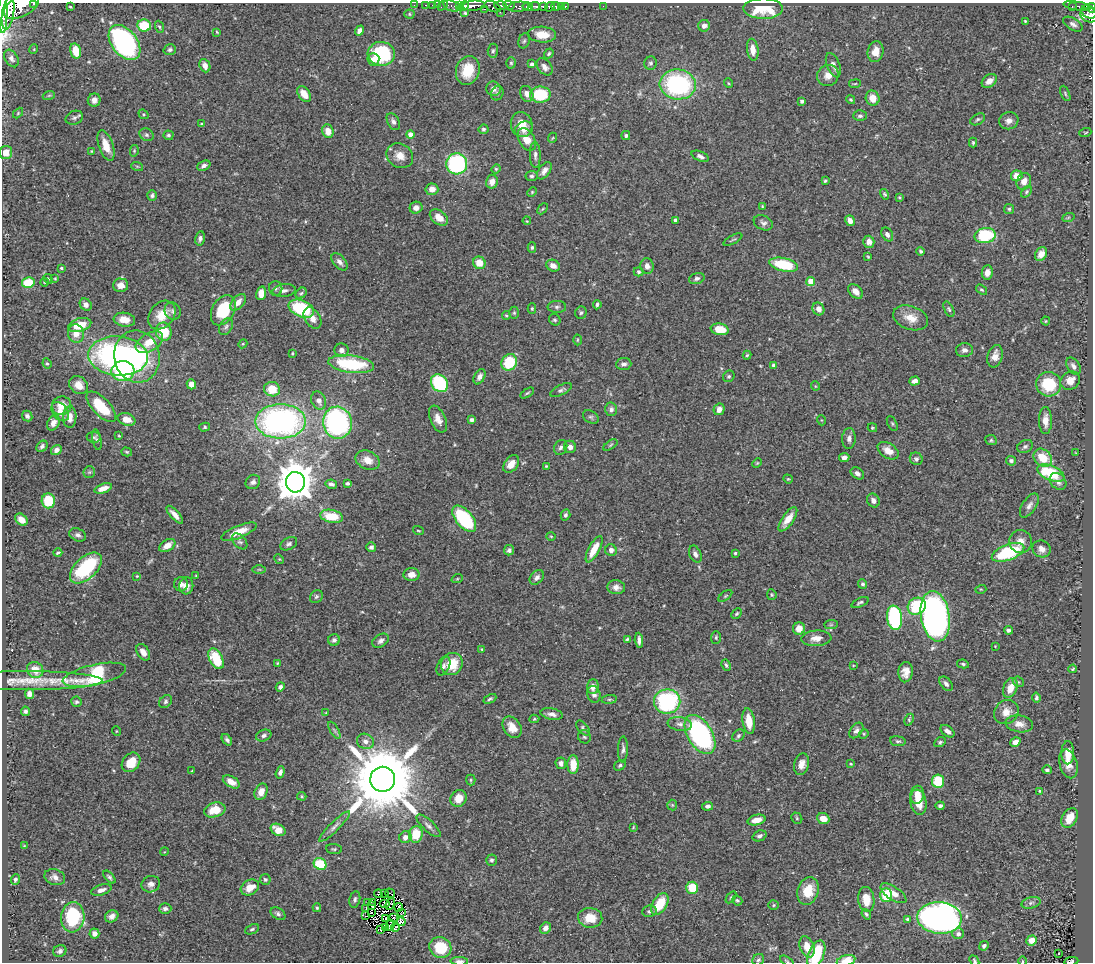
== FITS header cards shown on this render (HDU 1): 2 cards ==
NAXIS1  =                 1091
NAXIS2  =                  960

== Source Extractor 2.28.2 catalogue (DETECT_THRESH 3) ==
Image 1091 x 960 px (HDU 1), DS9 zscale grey, 1 PNG px = 1 image px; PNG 1095 x 964 px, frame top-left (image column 1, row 960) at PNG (2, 3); each listed source drawn as its Kron ellipse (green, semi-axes under 4 px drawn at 4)
Background 0.438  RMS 0.021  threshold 0.0619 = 3 sigma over >= 5 px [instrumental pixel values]
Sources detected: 488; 4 with non-positive FLUX_AUTO (blend fragments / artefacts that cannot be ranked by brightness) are neither listed nor drawn; the other 484 listed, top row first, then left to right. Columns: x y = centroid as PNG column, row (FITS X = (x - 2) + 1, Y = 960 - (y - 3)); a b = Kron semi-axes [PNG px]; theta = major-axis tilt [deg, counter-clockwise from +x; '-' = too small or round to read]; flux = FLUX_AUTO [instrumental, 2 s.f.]
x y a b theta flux
33 4 3 2 - 37
414 5 2 2 - 3
425 5 3 2 - 4.9
432 5 2 2 - 3.9
438 5 3 2 - 5.1
443 5 6 2 47 6.4
459 5 4 3 - 90
501 5 6 3 -2 150
509 5 6 3 -14 79
21 6 19 10 28 960
452 6 9 5 -18 26
463 6 5 4 - 260
474 6 11 5 5 290
535 6 5 3 - 79
543 6 4 3 - 110
556 6 4 3 - 84
561 6 4 2 - 13
565 6 3 3 - 17
603 6 2 2 - 3.3
1077 6 14 4 -9 30
70 7 3 2 - 1.5
493 7 9 5 -24 69
519 7 11 5 7 110
528 7 5 3 - 160
550 7 5 3 - 84
1072 7 3 2 - 8.6
1092 8 5 3 - 50
484 9 4 2 - 34
763 9 20 10 -1 60
3 12 21 4 90 800
500 12 2 2 - 9.2
1089 12 8 6 -31 160
8 13 16 6 81 880
465 13 4 3 - 2.1
409 14 5 4 - 1.8
1089 15 9 7 -17 180
1025 21 3 3 - 1.3
1073 24 11 6 -31 5
144 26 7 6 - 47
704 26 6 5 - 8.1
159 27 6 4 -69 2
359 31 5 4 - 6.9
217 32 3 3 - 1.3
542 35 14 8 -4 22
524 41 8 5 72 2.9
124 42 20 13 -52 280
34 49 5 3 - 1.3
170 50 6 5 - 3.3
753 50 11 5 -82 14
76 51 8 5 -76 28
493 51 7 5 85 2.9
875 52 10 8 77 14
381 54 13 12 - 98
549 54 5 3 - 2.1
11 58 9 6 -59 5.2
373 59 6 6 - 8.2
511 63 5 5 - 2.3
651 63 6 6 - 3.1
532 64 4 4 - 4.3
833 65 13 6 -70 6.5
205 66 7 5 -67 9.2
545 67 10 6 -50 6.6
468 70 14 11 72 37
828 75 11 10 - 12
989 81 8 6 39 10
728 83 5 3 - 1.3
678 84 18 15 -5 190
855 84 6 3 9 1.4
493 89 7 7 - 7.8
497 93 7 6 - 3
1065 93 8 4 -65 2.5
304 94 9 5 -53 15
527 94 8 6 -67 8.7
49 95 6 4 19 1.8
540 95 10 8 0 61
873 98 7 6 - 18
94 100 6 6 - 7.2
851 100 4 4 - 2.2
802 101 4 3 - 4
18 113 6 4 46 1.7
143 114 5 4 - 1.8
860 116 7 5 1 3.8
74 118 9 6 23 4.1
978 119 8 5 29 2.7
1009 121 10 8 17 7.6
393 122 9 5 -62 4.6
202 124 4 3 - 3.4
522 125 12 10 -78 18
483 129 5 5 - 2.7
524 129 9 7 26 10
328 131 7 5 -70 17
1085 133 6 4 19 1.8
147 135 7 6 - 3.5
168 135 5 5 - 2.4
410 135 4 4 - 14
626 136 4 4 - 2.5
552 138 5 3 - 1.1
527 139 12 8 -60 19
973 143 5 4 - 2
106 146 16 7 -71 20
92 151 3 3 - 1.2
134 151 6 4 79 1.7
6 152 6 6 - 15
535 155 13 5 -88 5.3
400 156 14 11 -34 16
700 156 9 4 -22 4.7
457 164 10 10 - 180
137 166 6 3 -19 1.6
204 166 7 4 22 4.7
496 169 4 4 - 1.6
544 171 10 5 54 7.8
532 176 6 5 - 3
1017 176 6 5 - 16
825 181 3 3 - 2.2
1024 181 8 7 - 11
492 182 7 6 - 9.5
432 189 6 5 - 12
532 192 5 4 - 1.7
1026 192 6 4 51 2.1
885 194 5 4 - 1.9
152 195 5 4 - 3.3
899 197 4 3 - 1.7
762 206 4 3 - 1.4
416 208 6 6 - 7.1
543 209 6 4 46 1.8
1009 209 5 5 - 2.3
439 217 10 7 -36 14
1068 218 6 4 20 1.9
676 220 3 3 - 4
527 221 4 3 - 1
850 221 5 4 - 7.3
763 223 10 7 -25 4.9
887 234 7 5 -59 5.7
985 235 10 7 9 90
200 238 7 5 78 4.1
733 240 10 2 28 1.9
869 242 6 5 - 8.4
532 247 5 4 - 2.2
921 251 4 3 - 2.4
1041 254 7 5 59 9
868 257 4 3 - 1.3
339 262 10 6 -49 6.4
479 263 6 6 - 21
784 265 14 6 -12 70
553 266 7 5 -26 8.9
647 266 8 6 -79 8.2
61 268 4 3 - 1.5
638 272 5 4 - 2.6
987 272 7 5 85 9
697 278 8 5 18 3.8
48 279 5 4 - 1.4
55 279 3 2 - 1
811 281 4 4 - 25
44 282 4 2 - 0.98
28 283 6 5 - 43
121 285 7 7 - 11
276 288 7 6 - 3.4
284 290 11 6 8 6.2
981 290 6 4 -35 1.8
856 291 8 6 -42 8
261 293 7 5 79 15
301 293 6 5 - 2.5
238 302 10 6 50 12
86 305 6 5 - 6.6
597 305 5 3 - 2.6
557 307 9 6 1 3.6
532 308 5 4 - 1.7
301 309 13 8 -23 100
818 309 6 5 - 10
949 309 8 4 -64 2.7
223 310 16 11 60 58
173 311 9 8 - 4.7
514 313 6 5 - 2
581 313 6 5 - 3
162 315 16 12 49 25
506 316 4 3 - 1.8
312 318 11 7 -57 11
911 318 18 11 -19 20
124 320 11 7 -9 15
555 320 6 5 - 2.5
1046 321 4 4 - 1.4
80 325 12 6 16 29
226 327 9 6 57 4.4
720 329 9 6 -10 27
164 332 9 8 - 42
76 334 9 8 - 13
577 340 5 3 - 1.5
149 342 15 9 31 22
243 344 4 4 - 1.3
341 350 7 6 - 6.9
964 350 8 7 - 5.6
292 353 3 2 - 1.2
747 355 4 4 - 1.7
118 356 30 19 -4 350
137 356 26 22 -78 140
995 356 11 7 74 12
509 362 8 7 - 54
47 363 5 4 - 2
351 364 23 8 -7 88
624 364 8 6 6 4.5
774 365 4 4 - 3.2
1073 366 9 6 -57 6
123 371 11 10 - 90
729 376 6 5 - 2.7
479 377 8 5 62 6.2
915 381 5 4 - 5.6
1070 381 10 8 37 12
439 383 9 8 - 110
191 384 5 4 - 11
1049 384 12 12 - 59
78 385 10 8 -41 13
815 386 5 3 - 1.1
272 389 8 7 - 27
561 390 12 5 27 3.6
527 393 8 3 32 2
319 401 9 7 -65 7.4
62 406 10 9 - 17
101 407 19 8 -46 41
611 409 7 6 - 4.6
719 409 6 5 - 8.5
60 412 11 7 -52 11
27 416 5 5 - 4.4
70 417 10 7 89 11
591 417 8 6 -32 3.1
127 419 9 6 -16 14
438 419 14 7 -66 12
471 420 4 4 - 4.5
821 420 5 3 - 1.2
1045 420 13 6 -89 13
281 421 25 17 0 400
53 423 8 5 62 8.6
337 423 16 14 -78 240
892 423 8 4 -63 2.2
205 427 5 4 - 2
872 428 5 4 - 1.8
119 436 3 2 - 1.1
94 437 7 5 -7 2.4
849 438 10 6 86 6.6
97 440 11 4 -78 2.7
991 440 6 5 - 2.1
610 445 8 3 34 1.8
42 446 6 5 - 3.1
1025 446 8 6 25 3.8
561 447 8 6 60 4.2
570 447 6 6 - 7.3
56 450 5 4 - 5.6
888 451 12 7 -33 14
127 452 5 4 - 1.9
1076 453 4 2 - 1
844 458 5 4 - 5.2
1043 458 10 8 -41 31
916 459 7 6 - 3.7
368 460 12 9 -24 15
1011 461 5 4 - 3.8
757 463 5 4 - 1.5
511 464 10 6 52 13
546 466 4 4 - 1.6
89 472 6 6 - 2.5
857 473 7 5 -36 5.3
1051 473 14 7 -23 75
788 479 5 3 - 1.4
1058 481 9 7 -48 6
253 482 8 6 43 5
295 482 10 9 - 3800
347 483 4 3 - 2.6
331 484 6 4 -12 4.3
103 488 9 4 19 12
48 501 7 6 - 47
873 501 7 6 - 6.5
1029 505 14 7 57 6.7
175 515 11 4 -48 9.3
565 515 5 4 - 3.5
332 516 11 6 -12 37
464 519 16 8 -50 120
788 519 14 5 56 17
21 520 7 5 -42 9.7
418 531 5 3 - 1.6
239 532 19 6 22 20
78 535 9 6 -23 4.6
551 536 5 3 - 1.2
240 541 9 6 -46 3.3
1021 541 11 11 - 12
289 544 9 5 27 3.5
167 545 9 5 32 12
371 547 5 4 - 3.7
594 549 14 5 62 23
1041 549 9 8 - 8.7
509 550 5 5 - 3.5
611 550 6 5 - 6.6
1008 552 17 7 21 97
58 553 4 2 - 2.1
735 553 3 3 - 1.9
695 554 9 5 -66 5.7
279 559 5 4 - 1.4
86 568 19 11 43 110
259 569 6 4 0 2
411 575 8 6 -4 10
137 576 3 3 - 1.2
196 576 3 2 - 1.1
537 577 8 6 46 6.3
457 579 6 3 19 1.5
181 584 7 7 - 5.7
863 584 5 4 - 3.1
186 586 8 7 - 7.7
616 587 9 7 -6 7.4
981 589 5 3 - 1.4
772 595 5 4 - 1.8
725 596 8 4 36 1.9
316 597 7 6 - 2.8
860 602 9 4 25 2.9
917 606 9 8 - 74
737 614 6 4 45 2.2
935 616 25 14 -81 660
895 618 12 7 -81 150
831 625 7 4 1 2.5
799 629 6 6 - 12
1008 630 4 3 - 3.5
716 637 6 5 - 2.3
816 638 15 7 3 11
627 639 4 4 - 1.8
334 640 6 6 - 3.8
639 640 7 4 -86 5.6
381 641 9 6 34 5.5
995 646 2 2 - 0.84
482 649 4 3 - 1.4
143 652 9 6 -58 9.1
216 659 11 6 -62 53
277 663 4 3 - 1.4
452 664 11 10 - 32
963 664 6 4 -11 2.6
726 665 6 4 -62 3.2
853 665 4 2 - 1
443 666 10 6 64 4.8
1073 669 4 3 - 1.6
35 670 8 7 - 19
906 672 10 7 85 11
94 675 32 10 12 170
25 681 77 9 0 36
1018 682 6 4 -42 1.9
946 684 8 5 -51 4.9
280 687 4 4 - 4.7
593 687 7 6 - 9
1010 688 10 7 68 16
29 694 5 4 - 8.3
594 694 8 6 -75 5.3
1036 698 5 4 - 2.8
490 699 7 3 25 2.3
609 699 7 4 8 2.3
667 701 13 12 - 160
76 702 5 5 - 2.7
165 702 7 5 49 3.2
25 711 4 4 - 3.4
1006 712 13 11 43 12
326 713 4 3 - 1.1
552 714 11 5 -11 6.8
534 719 5 4 - 1.9
909 720 6 4 66 1.8
749 721 13 6 -82 24
680 724 12 7 -8 7.2
1019 724 14 8 -8 11
512 727 12 8 -55 17
583 728 9 5 -50 3.1
334 730 10 4 -60 3
856 730 9 5 52 5.3
116 731 5 3 - 1
947 731 8 5 -38 6
700 734 21 12 -58 310
864 734 5 4 - 1.7
264 736 8 5 21 4.5
738 736 7 5 46 3
584 737 7 6 - 2.4
227 740 6 4 -51 3
365 741 9 7 -28 8.2
898 741 8 5 -6 2.9
940 742 6 4 27 2.8
1015 742 5 4 - 7.1
623 749 13 5 88 4.6
1068 753 11 6 89 17
131 762 11 8 50 25
561 763 6 5 - 6.6
801 764 11 7 76 11
851 764 4 3 - 1.3
1068 764 15 9 -75 14
573 765 9 5 -89 26
620 765 6 4 34 2.7
1047 770 4 3 - 2.8
192 771 3 3 - 1.4
280 772 6 4 74 4.1
383 779 12 12 - 18000
471 780 5 4 - 2.1
938 781 7 6 - 50
231 782 9 5 -29 12
1040 791 4 3 - 1.5
261 792 8 6 65 14
917 795 9 7 80 14
302 796 5 4 - 1.8
458 798 9 8 - 19
918 802 12 8 -80 23
672 805 5 5 - 1.8
708 806 5 4 - 4.1
940 806 4 4 - 3
215 810 11 7 16 25
797 818 6 5 - 1.8
823 818 6 5 - 13
1070 818 10 7 60 21
756 820 9 5 15 13
428 826 15 5 -43 6.2
334 827 21 4 44 7.1
633 827 3 2 - 1.1
278 830 8 5 -29 20
416 834 8 7 - 35
759 836 7 5 22 3.9
405 837 6 5 - 8.8
24 846 4 4 - 1.1
334 849 8 5 -5 2.4
164 852 4 3 - 1.2
491 860 5 5 - 2.8
320 864 6 5 - 59
55 877 10 8 -17 7.1
109 877 8 4 -48 3.2
15 879 5 4 - 2.9
265 879 5 5 - 3
151 884 9 8 - 6.8
250 887 10 7 28 19
692 888 6 6 - 40
101 890 10 5 18 6.9
808 891 14 10 72 30
384 893 3 2 - 2.6
390 893 5 2 - 1.3
893 893 15 6 -34 12
378 894 4 2 - 1.5
886 895 7 6 - 51
731 897 7 4 53 2.1
355 899 8 5 79 3.5
866 899 13 8 -83 21
737 900 5 4 - 2.7
372 902 2 2 - 1.4
368 903 2 2 - 1.3
385 903 5 2 - 1.6
1031 903 10 5 14 4.2
390 904 6 2 65 0.63
660 904 12 7 59 40
774 905 5 5 - 1.9
372 906 4 2 - 1.5
399 907 4 3 - 1.6
317 908 4 4 - 1.7
366 908 3 2 - 1.3
165 909 6 5 - 4.2
649 911 7 5 8 3.6
371 912 2 2 - 1.6
401 913 3 3 - 2.2
278 914 8 5 -32 3.5
866 914 6 4 -53 2.8
112 916 7 5 31 6.1
366 916 3 2 - 2.7
73 917 15 11 84 87
394 918 3 2 - 1.8
590 918 12 10 -4 26
940 918 22 15 -5 790
385 919 3 2 - 1.4
907 919 4 4 - 2.6
401 922 4 4 - 2.8
390 926 5 2 - 1.2
385 927 4 2 - 1.3
395 928 4 3 - 0.99
545 928 6 5 - 7.2
252 929 7 4 23 2.6
381 929 4 2 - 1.2
94 934 5 5 - 8
958 934 6 5 - 5.5
1032 940 5 5 - 14
984 946 5 4 - 3.3
440 947 11 10 - 52
807 947 11 7 -67 18
60 951 7 5 25 3.7
1058 953 3 3 - 2.3
816 954 14 7 67 49
758 960 6 5 - 3.2
459 961 9 4 -1 6.4
787 961 7 3 -33 1.5
846 961 9 5 16 22
974 961 6 3 -48 1.9
1022 961 4 3 - 1.2
1071 961 7 3 9 54
At the frame edge (FLAGS 8, measured only in part): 12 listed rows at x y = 33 4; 21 6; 1092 8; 3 12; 816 954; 758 960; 459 961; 787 961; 846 961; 974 961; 1022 961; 1071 961
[4 non-positive-flux detections neither listed nor drawn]